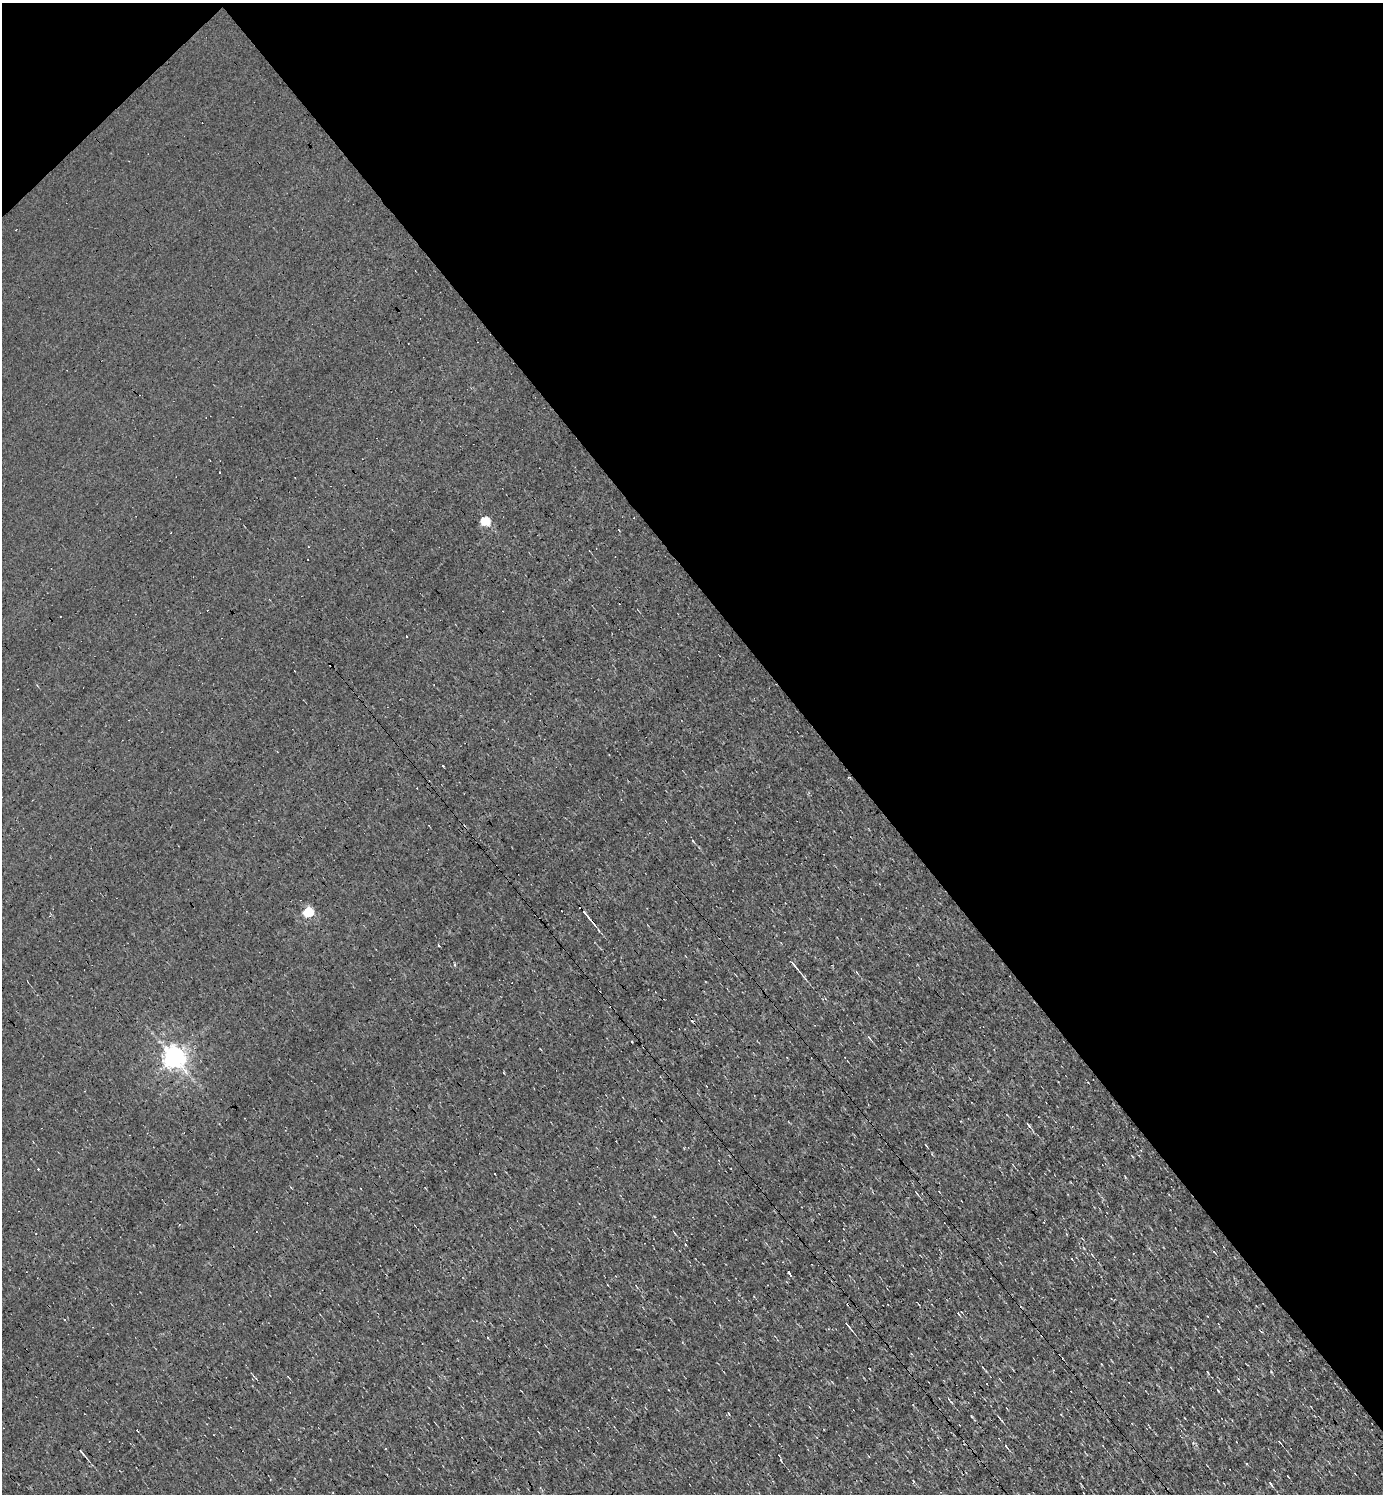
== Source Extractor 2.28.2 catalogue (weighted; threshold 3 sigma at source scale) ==
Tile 3 of 4 x 4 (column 3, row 1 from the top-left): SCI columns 2913-4293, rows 4478-5969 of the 5968 x 5969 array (HDU 1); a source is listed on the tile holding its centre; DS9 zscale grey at full resolution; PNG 1385 x 1496 px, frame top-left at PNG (2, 3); no overlay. Shown black and unused: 41% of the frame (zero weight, under 3 of 4 exposures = <1% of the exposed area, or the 3 px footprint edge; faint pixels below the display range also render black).
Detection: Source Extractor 2.28.2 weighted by HDU 2 'WHT'; one run over the whole footprint, this tile lists its part. Background 0.00165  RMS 0.04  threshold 0.178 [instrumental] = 3 sigma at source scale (4.5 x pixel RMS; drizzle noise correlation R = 1.50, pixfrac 1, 0.05/0.05 arcsec/px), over >= 5 px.
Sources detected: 43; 14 cosmic-ray / hot-pixel residue — not listed; the other 29 listed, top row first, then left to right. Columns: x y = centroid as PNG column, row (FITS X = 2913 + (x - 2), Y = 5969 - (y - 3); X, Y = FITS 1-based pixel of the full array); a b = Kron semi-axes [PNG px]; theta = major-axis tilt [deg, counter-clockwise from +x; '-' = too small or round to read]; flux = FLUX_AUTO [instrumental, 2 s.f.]
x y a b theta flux
219 472 3 2 - 4
295 478 2 2 - 3
485 521 5 5 - 230
443 766 3 3 - 9.9
693 841 4 3 - 3.4
308 912 5 5 - 340
585 913 17 4 -50 22
454 965 4 3 - 7.7
794 965 15 3 -51 15
869 1038 7 2 -45 4.3
173 1057 7 7 - 2900
1028 1125 7 3 -41 5.7
926 1145 5 3 - 3.3
291 1187 3 2 - 3.9
179 1225 3 2 - 4
1214 1252 4 3 - 3.2
1072 1259 3 2 - 7
789 1273 5 3 - 19
65 1319 3 3 - 6.4
848 1325 12 2 -50 7.6
1208 1373 3 2 - 3.1
949 1400 11 2 -46 4.9
999 1418 5 3 - 4.5
1279 1442 4 3 - 5.2
1006 1446 4 2 - 4.1
82 1453 10 2 -51 8.8
781 1460 7 3 -56 5.8
1271 1484 6 3 -53 6.2
333 1493 3 2 - 2.9
Unlisted compact peaks at least as high as the median listed source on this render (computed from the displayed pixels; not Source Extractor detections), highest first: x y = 972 1417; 504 1073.